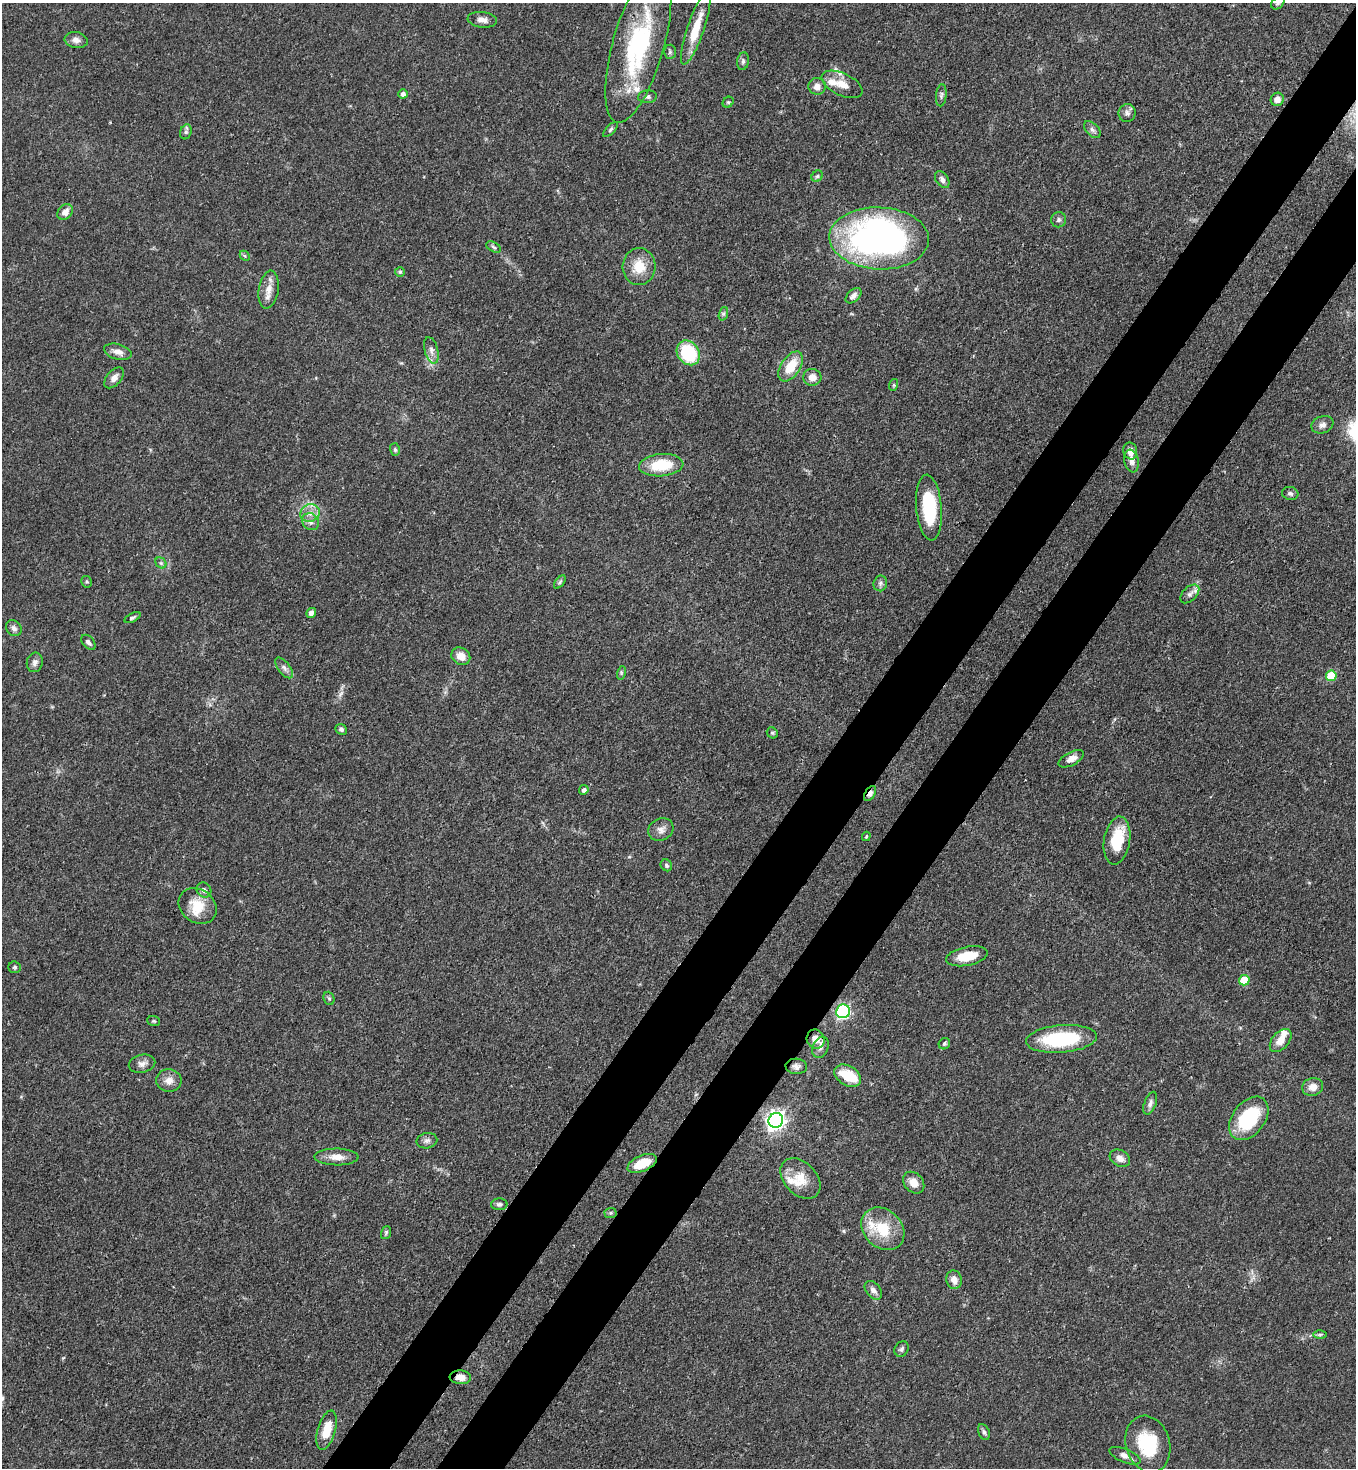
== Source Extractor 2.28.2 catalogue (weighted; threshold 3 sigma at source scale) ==
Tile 10 of 4 x 4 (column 2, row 3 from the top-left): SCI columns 1582-2935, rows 1526-2991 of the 6007 x 5984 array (HDU 1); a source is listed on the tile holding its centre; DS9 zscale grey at full resolution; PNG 1358 x 1470 px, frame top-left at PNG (2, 3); each listed source drawn as its Kron ellipse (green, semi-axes under 4 px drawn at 4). Shown black and unused: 9% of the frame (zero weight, under 3 of 4 exposures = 7% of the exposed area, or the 3 px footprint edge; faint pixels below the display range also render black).
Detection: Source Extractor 2.28.2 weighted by HDU 2 'WHT'; one run over the whole footprint, this tile lists its part. Background 0.0856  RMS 0.0039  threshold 0.0178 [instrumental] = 3 sigma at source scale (4.5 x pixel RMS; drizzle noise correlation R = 1.50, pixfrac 1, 0.05/0.05 arcsec/px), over >= 5 px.
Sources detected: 117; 8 inside a brighter listed object's ellipse — not listed separately; the other 109 listed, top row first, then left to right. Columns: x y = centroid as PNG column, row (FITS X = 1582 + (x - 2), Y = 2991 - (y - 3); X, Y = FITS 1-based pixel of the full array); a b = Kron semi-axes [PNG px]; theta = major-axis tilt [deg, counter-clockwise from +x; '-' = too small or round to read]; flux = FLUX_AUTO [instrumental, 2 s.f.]
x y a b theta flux
1278 3 7 5 44 0.87
482 20 14 7 -7 2.7
696 29 37 8 71 11
76 40 11 8 -9 2.1
638 45 80 25 74 57
670 52 7 6 - 0.85
743 61 9 6 81 1
842 84 22 11 -25 5.6
817 86 8 8 - 2.7
403 94 4 4 - 1.4
941 95 11 5 84 1.1
648 97 9 6 5 1.1
1277 99 7 6 - 2.5
728 102 6 5 - 0.59
1127 113 9 8 - 1.5
610 130 10 4 46 0.83
1092 130 10 6 -45 1.4
186 132 7 5 70 0.93
817 176 6 5 - 0.72
942 180 9 6 -56 1.5
65 212 9 7 47 3.1
1059 220 7 7 - 1.2
879 238 50 31 -2 170
494 247 8 4 -29 0.83
245 256 6 4 -46 0.61
639 267 18 16 86 8.5
400 272 5 5 - 0.62
269 290 19 10 81 4.3
853 296 9 6 42 1.6
723 314 7 4 72 0.89
431 350 13 6 -75 2.2
118 352 14 7 -15 2.7
688 353 13 11 -54 22
791 366 17 9 56 9.7
812 377 9 8 - 3.2
114 378 12 7 48 2.5
893 385 6 4 70 0.5
1322 425 11 8 22 1.9
395 450 6 5 - 0.76
1130 451 8 7 - 3.3
1132 461 11 7 -78 2.3
661 465 22 11 5 14
1290 494 8 6 -16 1.1
929 507 33 12 -85 21
310 513 10 8 27 3.1
311 522 9 8 - 2
161 563 6 5 - 0.76
86 582 6 5 - 0.55
560 582 8 4 54 0.73
880 583 8 6 72 1.2
1190 594 11 7 45 1.7
311 613 5 4 - 1.5
132 618 9 4 27 0.82
14 628 8 7 - 1.4
88 642 9 5 -48 1.2
461 656 10 8 -33 3.8
35 662 10 8 74 1.6
284 668 12 6 -52 1.6
621 673 7 4 73 0.66
1331 676 5 5 - 17
341 729 6 5 - 1.1
772 733 6 5 - 0.65
1071 759 14 6 28 2.7
584 790 5 4 - 1.2
870 793 8 5 56 2.4
661 830 13 11 27 2.7
866 836 5 3 - 0.45
1117 841 24 13 81 14
666 865 6 5 - 0.84
204 890 8 7 - 1.3
198 906 20 16 -36 8.7
967 956 21 9 11 9.2
15 967 6 5 - 0.7
1244 980 5 5 - 12
329 998 7 5 -68 0.71
843 1011 7 6 - 66
154 1021 6 5 - 0.55
816 1039 9 9 - 4.7
1061 1039 35 13 5 31
1281 1040 13 8 49 4.1
944 1044 6 5 - 0.73
820 1047 11 7 68 2.1
142 1064 13 9 12 2.2
796 1066 11 7 -5 1.8
848 1076 14 9 -31 10
169 1081 12 11 - 3.2
1313 1087 10 9 - 3.4
1150 1103 12 6 70 1.5
1249 1118 24 16 53 24
776 1120 7 7 - 210
427 1141 10 7 11 1.5
337 1157 22 8 -1 4.2
1120 1158 11 8 -30 2.7
642 1163 16 7 23 10
800 1178 23 16 -46 8.4
914 1183 12 9 -47 4.4
499 1204 8 6 2 1.1
610 1213 6 5 - 0.68
883 1229 24 19 -44 14
386 1233 7 5 71 0.66
954 1280 9 7 -73 2.7
873 1290 11 7 -49 2
1320 1335 6 4 1 0.72
902 1349 8 6 56 1.2
460 1377 11 7 -5 2.8
327 1430 20 9 74 8.8
984 1432 8 5 -67 0.97
1148 1444 29 22 -73 21
1125 1456 16 6 -22 2.6
Overlapping masked pixels (flux is a lower limit): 4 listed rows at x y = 870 793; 816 1039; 642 1163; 460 1377
Isophote crosses this tile's border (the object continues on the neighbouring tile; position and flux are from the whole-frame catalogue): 3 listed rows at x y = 1278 3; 1148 1444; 1125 1456